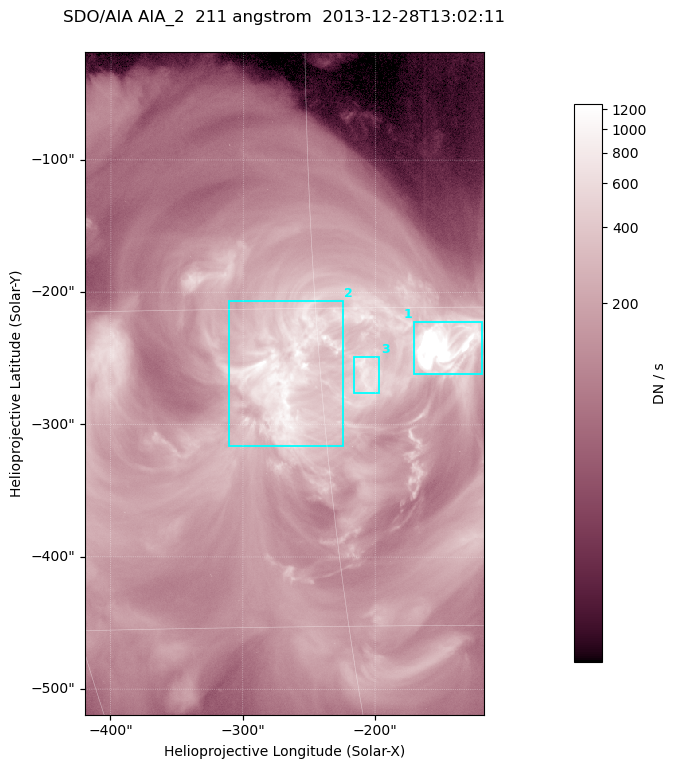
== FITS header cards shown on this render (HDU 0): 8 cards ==
TELESCOP= 'SDO/AIA '
INSTRUME= 'AIA_2   '
WAVELNTH=                  211
WAVEUNIT= 'angstrom'
DATE-OBS= '2013-12-28T13:02:11.62'
CTYPE1  = 'HPLN-TAN'
CTYPE2  = 'HPLT-TAN'
BUNIT   = 'DN / s  '

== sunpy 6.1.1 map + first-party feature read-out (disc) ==
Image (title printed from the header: SDO/AIA AIA_2  211 angstrom  2013-12-28T13:02:11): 501 x 833 px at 0.601 arcsec/px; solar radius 976 arcsec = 1624 px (partial field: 5.0% of the solar disc is inside the frame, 100% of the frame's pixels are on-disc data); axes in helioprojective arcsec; data unit DN / s (BUNIT, on the colour bar)
Orientation: roll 0.0564 deg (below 1 deg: not rotated)
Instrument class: DISC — disc imager (sunpy class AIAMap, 211 A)
Bright regions (active regions / flare kernels): reference = the on-disc median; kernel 5 px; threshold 5 sigma = 476 DN / s over a disc level ~140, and >= 1.15x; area >= 417 px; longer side >= 6 px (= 3.6 arcsec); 3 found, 3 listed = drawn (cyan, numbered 1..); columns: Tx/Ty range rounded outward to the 2 arcsec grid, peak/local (2 s.f.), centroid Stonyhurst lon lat
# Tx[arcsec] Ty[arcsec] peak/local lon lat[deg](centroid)
1 -172..-118 -262..-222 38 -9 -17
2 -312..-224 -316..-206 9.3 -17 -18
3 -216..-196 -276..-248 6.1 -13 -18